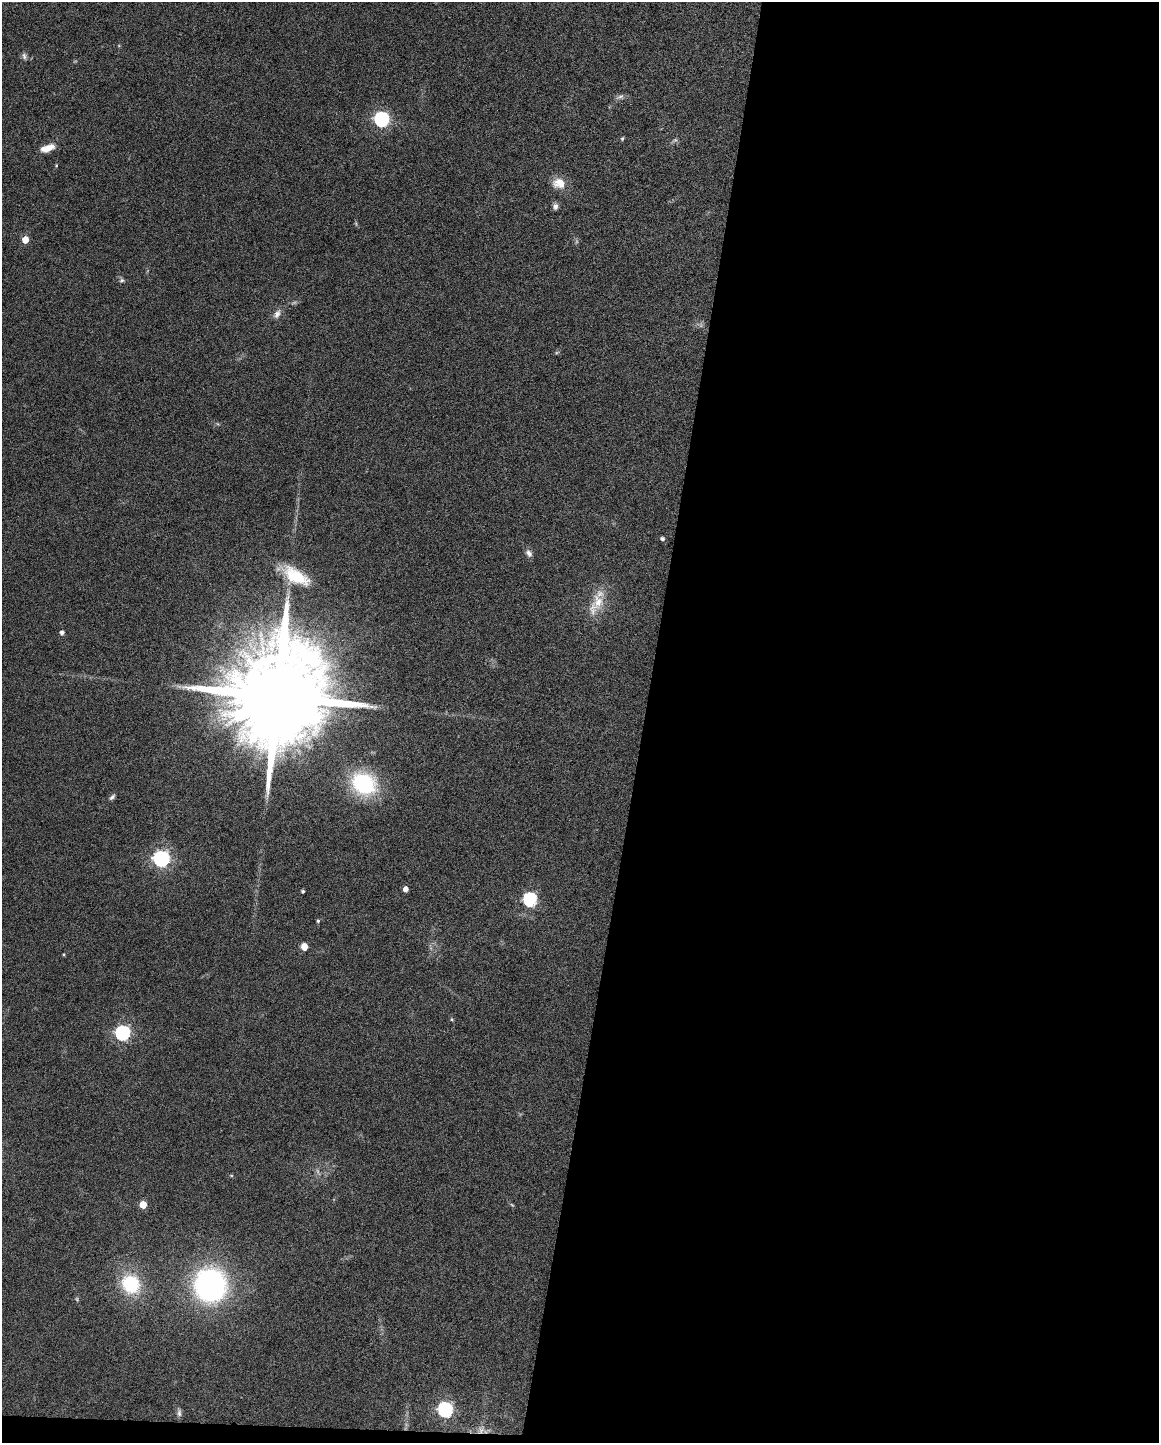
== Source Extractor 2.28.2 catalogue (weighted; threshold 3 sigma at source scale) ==
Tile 12 of 4 x 3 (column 4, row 3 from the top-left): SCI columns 3473-4629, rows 220-1660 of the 4630 x 4648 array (HDU 1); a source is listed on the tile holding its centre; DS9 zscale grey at full resolution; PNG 1161 x 1445 px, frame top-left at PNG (2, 2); no overlay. Shown black and unused: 45% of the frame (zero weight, under 4 of 8 exposures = <1% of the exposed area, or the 3 px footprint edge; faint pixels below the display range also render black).
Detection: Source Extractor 2.28.2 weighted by HDU 2 'WHT'; one run over the whole footprint, this tile lists its part. Background 0.0691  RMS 0.0048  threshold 0.0198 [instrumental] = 3 sigma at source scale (4.09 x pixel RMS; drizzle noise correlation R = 1.36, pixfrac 0.8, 0.05/0.05 arcsec/px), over >= 5 px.
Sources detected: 44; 5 too faint to see at this stretch — not listed; the other 39 listed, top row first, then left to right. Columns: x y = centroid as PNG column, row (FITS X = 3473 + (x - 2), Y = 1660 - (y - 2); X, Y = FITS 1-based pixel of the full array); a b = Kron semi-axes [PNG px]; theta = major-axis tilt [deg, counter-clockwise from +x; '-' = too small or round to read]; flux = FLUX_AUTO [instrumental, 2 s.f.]
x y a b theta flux
24 56 9 6 -79 1.3
621 96 9 6 18 1.5
382 119 6 6 - 120
622 139 5 4 - 0.61
47 148 16 7 18 5.5
56 165 4 4 - 0.44
559 183 17 13 -11 6.5
555 206 8 7 - 1.8
356 224 6 4 -73 0.6
25 240 5 5 - 6.8
122 280 7 6 - 1
277 314 13 8 56 2.6
557 352 6 4 20 0.56
662 539 4 4 - 1.2
529 553 11 8 -55 1.9
295 576 39 16 -29 19
596 604 36 16 64 12
62 632 4 4 - 1.7
277 697 29 21 79 17000
364 784 21 18 -30 51
112 797 9 5 43 1.2
161 859 7 6 - 160
406 889 5 4 - 2.8
303 891 3 3 - 0.82
530 899 6 6 - 81
318 921 5 4 - 0.75
304 946 5 5 - 8.4
64 954 4 3 - 0.42
452 1019 5 3 - 0.48
123 1033 6 6 - 110
231 1175 5 3 - 0.46
143 1205 5 5 - 10
512 1205 7 4 -44 0.6
131 1284 20 18 -53 28
210 1285 40 38 -85 87
77 1299 7 5 -69 0.71
446 1410 7 6 - 110
179 1412 12 6 -88 1.5
481 1430 13 10 66 3.2
Overlapping masked pixels (flux is a lower limit): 1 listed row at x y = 481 1430